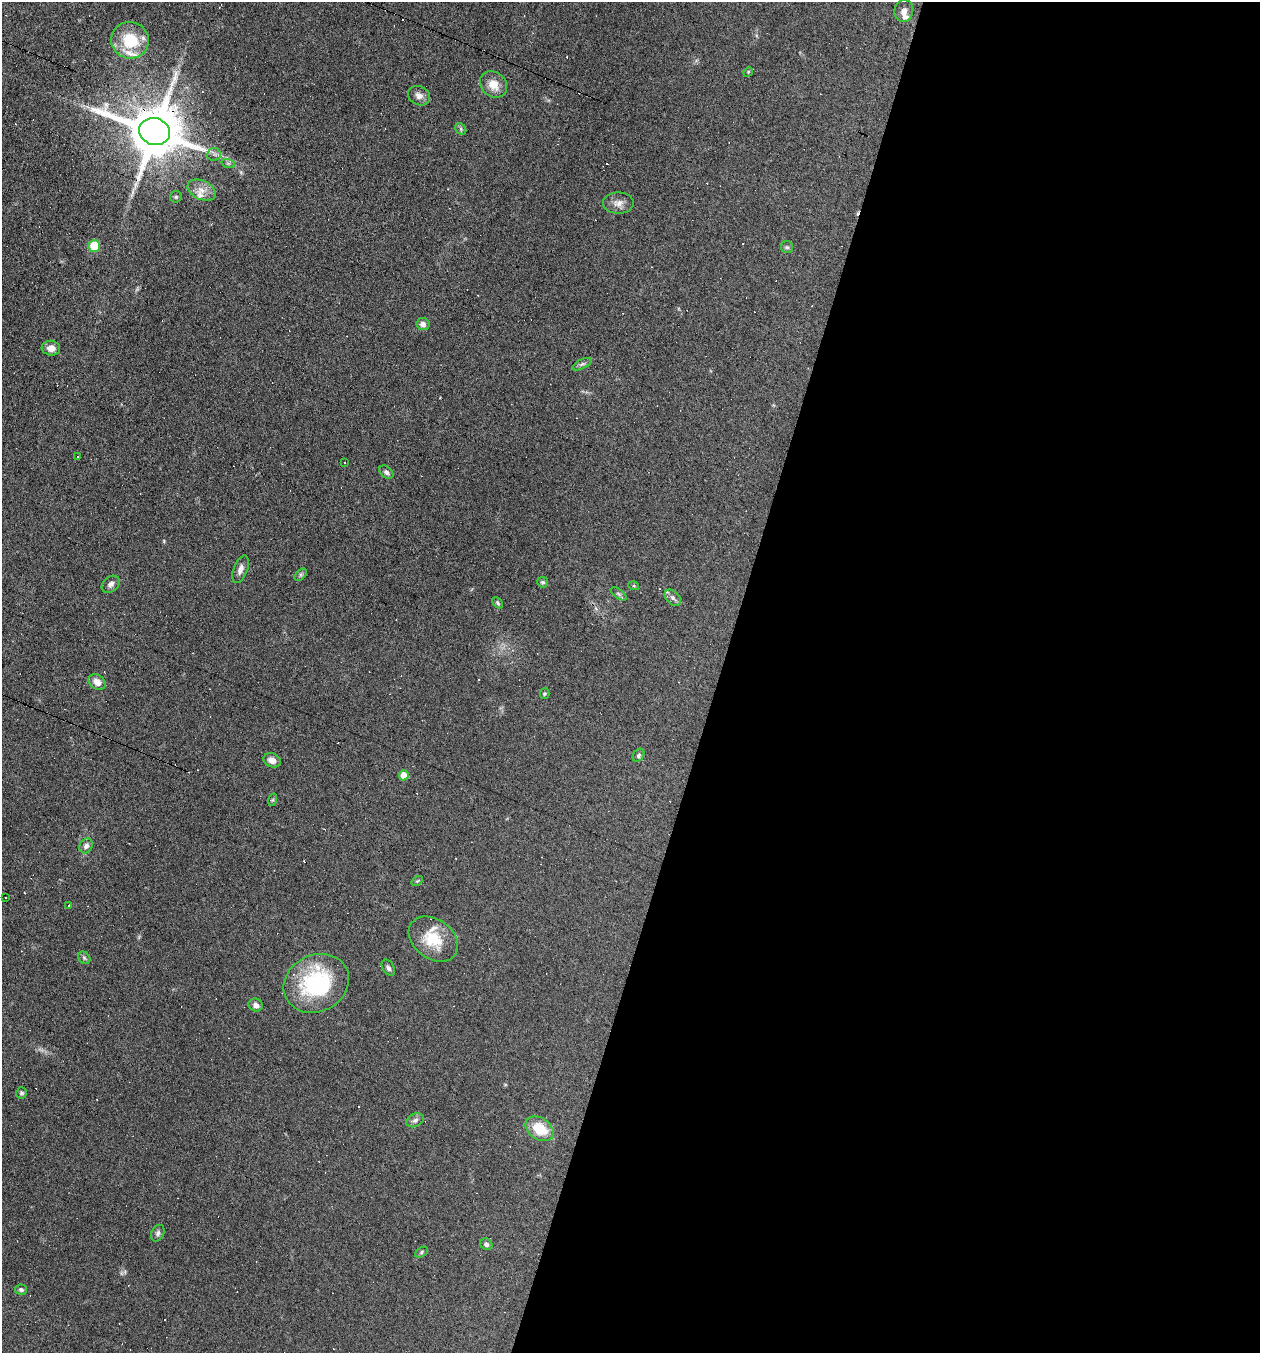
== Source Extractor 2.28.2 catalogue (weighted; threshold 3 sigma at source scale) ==
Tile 12 of 4 x 4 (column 4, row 3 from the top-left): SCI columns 3903-5160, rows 1352-2702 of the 5421 x 5405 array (HDU 1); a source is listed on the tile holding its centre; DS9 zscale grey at full resolution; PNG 1262 x 1355 px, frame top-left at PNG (2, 2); each listed source drawn as its Kron ellipse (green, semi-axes under 4 px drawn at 4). Shown black and unused: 43% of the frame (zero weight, under 5 of 9 exposures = <1% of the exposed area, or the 3 px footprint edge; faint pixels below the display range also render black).
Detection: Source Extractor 2.28.2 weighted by HDU 2 'WHT'; one run over the whole footprint, this tile lists its part. Background 0.0906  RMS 0.0047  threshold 0.0194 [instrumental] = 3 sigma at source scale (4.09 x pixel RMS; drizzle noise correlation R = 1.36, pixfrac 0.8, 0.05/0.05 arcsec/px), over >= 5 px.
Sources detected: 84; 30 cosmic-ray / hot-pixel residue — neither listed nor drawn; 4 inside a brighter listed object's ellipse — not listed separately; the other 50 listed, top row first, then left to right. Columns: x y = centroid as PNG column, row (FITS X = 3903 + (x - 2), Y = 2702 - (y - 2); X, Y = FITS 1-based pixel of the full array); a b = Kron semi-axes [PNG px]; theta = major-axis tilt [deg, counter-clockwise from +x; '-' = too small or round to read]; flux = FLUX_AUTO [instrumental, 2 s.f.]
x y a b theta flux
904 11 11 9 81 2.3
130 40 19 18 - 18
748 72 5 4 - 0.46
493 84 14 12 -42 5.4
419 96 11 9 -26 2.5
461 129 6 5 - 0.8
155 131 15 13 -18 2900
214 154 7 6 - 1.2
228 163 7 4 -19 0.78
202 190 15 9 -24 4.4
176 197 6 5 - 0.73
618 203 15 10 1 3.3
94 246 6 5 - 14
787 247 6 6 - 0.8
423 324 6 6 - 1.6
51 348 9 7 -7 3.1
582 364 10 4 26 1.1
77 457 2 2 - 0.32
345 463 3 3 - 0.7
386 472 8 5 -41 1.2
240 569 14 7 69 2.4
301 575 7 4 45 0.86
543 582 5 5 - 0.78
111 584 10 7 41 1.9
634 586 5 3 - 0.44
619 594 9 4 -36 0.9
673 598 9 6 -45 1.5
497 603 6 4 -44 0.64
97 682 9 7 -36 3.2
545 694 5 4 - 0.62
639 755 7 5 59 0.97
272 760 9 7 -21 2.9
404 775 5 5 - 6.1
272 800 6 4 70 0.55
86 846 8 6 60 1.6
417 881 6 4 33 0.54
6 898 3 2 - 0.42
69 905 3 2 - 0.31
433 939 27 19 -37 14
84 958 7 5 -46 0.81
388 968 9 5 -59 1.4
316 983 34 28 28 41
256 1005 7 6 - 1.9
21 1093 5 5 - 0.83
415 1120 9 6 28 1.5
539 1129 15 10 -35 12
158 1233 9 6 64 1.2
486 1244 6 5 - 1.2
421 1252 7 4 30 0.69
21 1289 6 5 - 0.89
Overlapping masked pixels (flux is a lower limit): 1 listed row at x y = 155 131